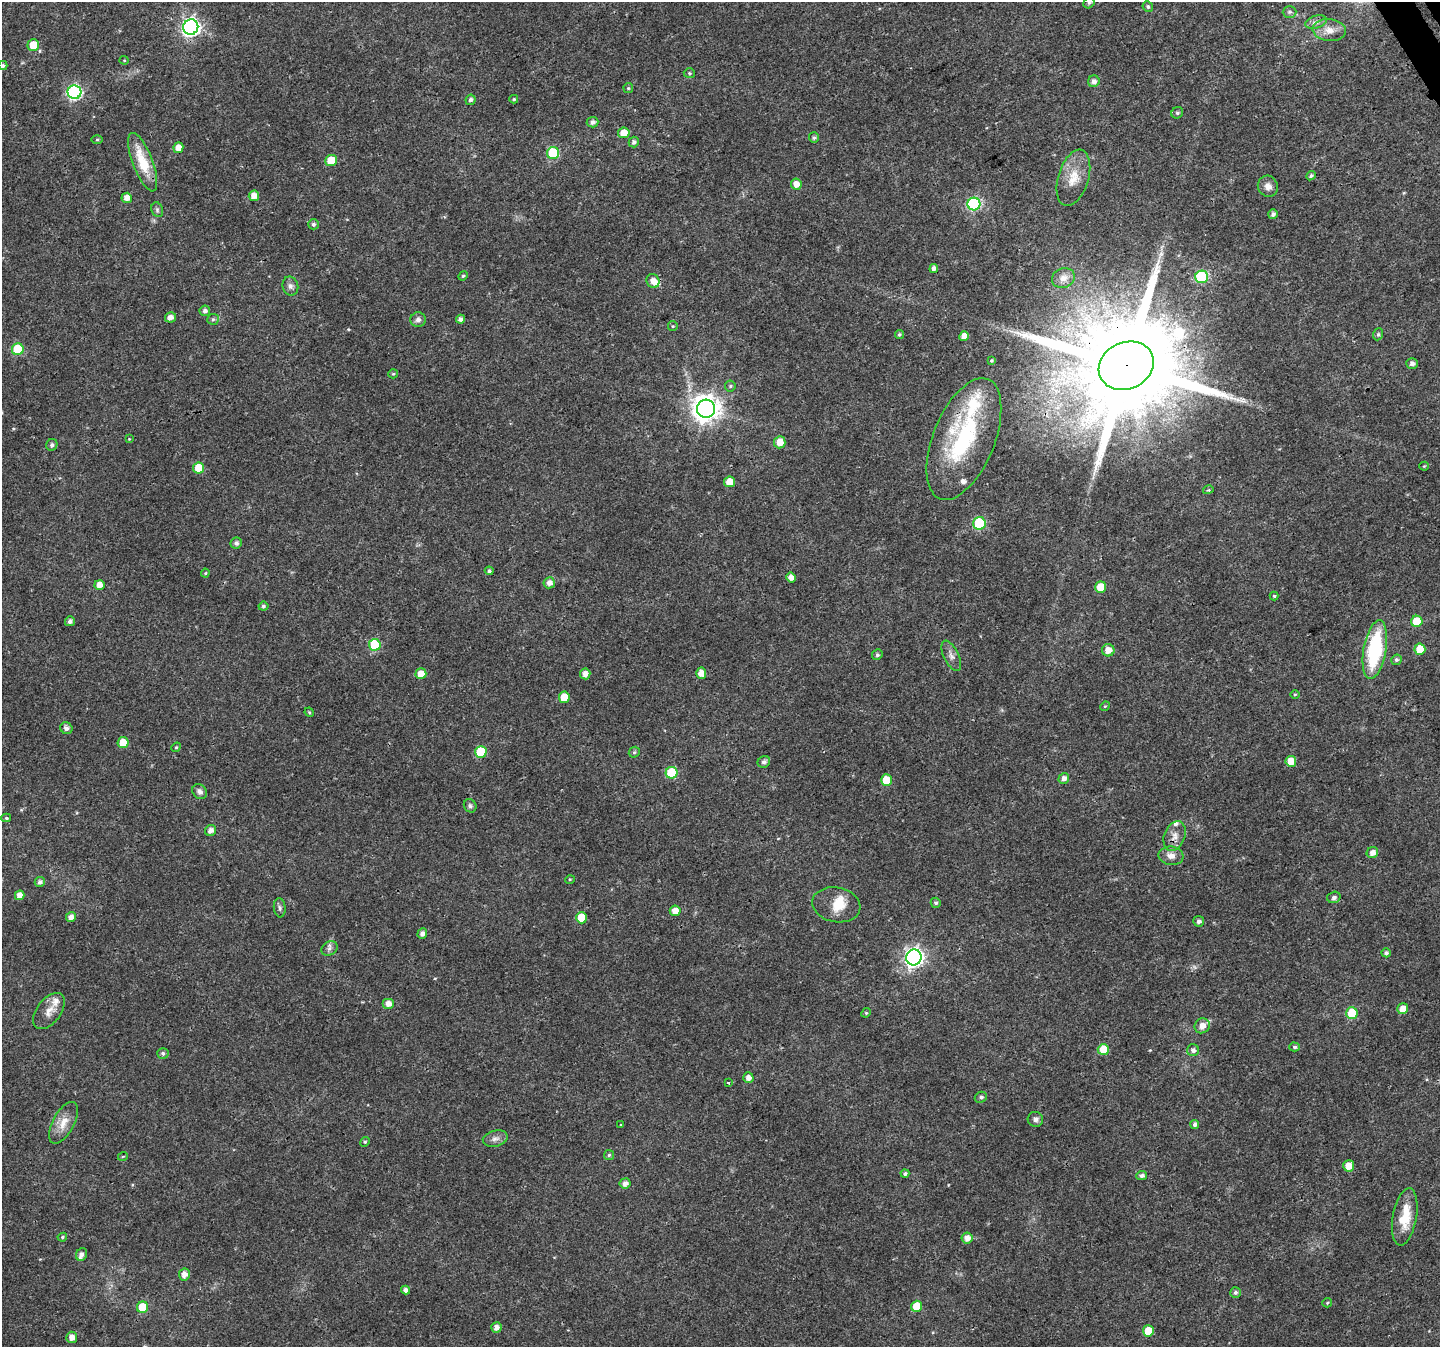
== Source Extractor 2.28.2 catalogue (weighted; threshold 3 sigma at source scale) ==
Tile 10 of 4 x 4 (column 2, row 3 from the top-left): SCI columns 1512-2949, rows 1575-2919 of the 5896 x 5790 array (HDU 1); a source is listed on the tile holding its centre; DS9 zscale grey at full resolution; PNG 1442 x 1349 px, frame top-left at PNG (2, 2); each listed source drawn as its Kron ellipse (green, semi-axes under 4 px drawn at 4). Shown black and unused: <1% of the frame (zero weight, under 3 of 4 exposures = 6% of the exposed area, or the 3 px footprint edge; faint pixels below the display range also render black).
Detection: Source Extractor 2.28.2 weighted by HDU 2 'WHT'; one run over the whole footprint, this tile lists its part. Background 0.0134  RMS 0.0028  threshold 0.0125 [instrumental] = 3 sigma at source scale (4.5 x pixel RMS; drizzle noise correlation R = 1.50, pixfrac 1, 0.0396/0.0396 arcsec/px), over >= 5 px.
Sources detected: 168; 7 inside a brighter listed object's ellipse — not listed separately; the other 161 listed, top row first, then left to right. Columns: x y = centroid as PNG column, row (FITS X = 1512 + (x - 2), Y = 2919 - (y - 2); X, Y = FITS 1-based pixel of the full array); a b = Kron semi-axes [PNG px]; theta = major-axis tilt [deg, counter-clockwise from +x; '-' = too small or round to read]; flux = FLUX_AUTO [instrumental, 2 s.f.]
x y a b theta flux
1089 3 6 5 - 0.49
1148 7 5 5 - 0.53
1289 12 7 6 - 0.67
1316 22 11 6 15 1.3
191 27 7 7 - 100
1329 30 16 11 -5 3.2
33 45 6 6 - 5
124 60 4 4 - 0.28
3 66 4 4 - 0.58
689 73 6 5 - 0.42
1094 81 6 5 - 1.2
628 88 5 5 - 0.37
74 92 7 6 - 54
514 99 4 4 - 0.39
470 100 5 5 - 0.76
1177 113 6 5 - 0.55
592 122 6 5 - 1
624 133 6 5 - 3.5
814 138 5 5 - 0.57
97 140 5 3 - 0.3
634 142 5 5 - 0.77
178 148 5 5 - 2.5
553 153 6 6 - 19
331 160 6 5 - 7.6
143 162 31 10 -69 8.8
1311 176 5 4 - 0.57
1073 178 29 15 73 6.2
796 184 6 5 - 2.5
1268 186 11 10 - 1.8
254 196 5 5 - 2.5
127 198 5 5 - 2
974 204 6 6 - 33
157 210 7 5 -71 0.6
1273 214 5 5 - 0.86
313 224 5 5 - 0.65
934 269 4 4 - 1
463 276 5 4 - 0.33
1202 277 6 6 - 25
1063 278 12 9 24 2
653 281 7 6 - 2.2
290 286 9 8 - 1.2
205 311 5 5 - 1
170 317 5 5 - 1.5
213 319 6 5 - 0.56
460 319 4 4 - 1.1
418 320 7 7 - 1.2
673 326 5 5 - 0.33
899 334 4 4 - 0.44
1378 334 6 5 - 0.46
964 336 5 4 - 2.1
18 349 6 6 - 13
991 361 4 4 - 0.35
1412 364 5 5 - 1.1
1126 366 28 23 25 8200
393 374 5 4 - 0.3
730 386 5 5 - 0.48
706 409 9 9 - 290
129 439 3 3 - 0.2
964 439 64 30 68 34
780 442 6 5 - 3.3
52 445 6 5 - 0.84
1424 466 4 4 - 0.28
199 468 5 5 - 6.8
730 482 5 5 - 4.7
1208 490 5 3 - 0.29
979 523 6 6 - 22
236 543 6 5 - 0.87
489 571 4 4 - 0.62
205 573 4 4 - 0.29
791 577 5 4 - 1.7
549 583 5 5 - 1.6
100 585 5 5 - 2.4
1101 587 5 5 - 5.4
1274 596 4 4 - 0.35
263 606 5 4 - 0.52
70 621 5 4 - 1.1
1417 621 6 5 - 7
375 645 6 6 - 14
1420 649 5 5 - 6.6
1108 650 6 6 - 2.5
1375 650 30 11 80 25
877 655 5 5 - 0.57
951 656 16 7 -64 1.5
1396 660 5 5 - 0.61
701 673 5 5 - 2.4
421 674 5 5 - 3.6
585 674 5 5 - 1.7
1295 694 5 3 - 0.26
564 697 5 5 - 4.7
1105 706 5 4 - 0.29
309 712 5 4 - 0.31
66 728 6 5 - 1.1
123 743 5 5 - 4.4
176 747 5 4 - 0.36
481 752 6 6 - 13
634 752 6 5 - 0.4
1291 761 5 5 - 4.5
764 762 6 5 - 0.88
672 773 6 6 - 13
1064 778 5 5 - 1.3
886 780 5 5 - 5.3
200 792 8 6 -49 1.1
470 806 7 6 - 0.64
6 818 5 4 - 0.39
211 830 6 5 - 1.5
1175 836 15 10 69 2.4
1372 853 6 5 - 1.8
1171 856 12 9 -8 2
570 879 5 3 - 0.25
40 882 5 5 - 0.98
20 895 5 4 - 2.3
1334 897 7 5 17 0.87
936 903 5 5 - 0.54
836 905 24 17 -12 5.2
280 908 9 6 -83 0.76
675 911 5 5 - 2.9
71 917 5 4 - 1.5
581 918 5 5 - 8.3
1199 921 5 5 - 0.9
422 934 5 4 - 1.2
329 948 9 6 36 0.94
1386 953 4 4 - 0.63
914 957 8 7 - 120
388 1004 6 5 - 2.1
1403 1009 5 5 - 3.2
49 1011 21 12 53 3
866 1013 5 4 - 0.34
1352 1013 6 5 - 9.8
1202 1026 8 7 - 2.2
1295 1047 5 4 - 0.55
1103 1050 5 5 - 6.8
1193 1050 6 6 - 1.1
163 1053 5 5 - 0.66
748 1078 5 5 - 1.6
728 1083 4 3 - 0.26
981 1097 6 5 - 0.67
1035 1119 8 7 - 1
63 1123 23 11 61 3.7
1195 1124 4 4 - 0.88
621 1125 3 3 - 0.2
495 1139 12 8 12 1.5
365 1142 5 4 - 0.38
609 1155 5 5 - 0.46
123 1156 5 3 - 0.22
1349 1166 5 5 - 3.2
905 1174 4 4 - 0.55
1142 1176 5 4 - 0.83
625 1183 5 5 - 1.5
1405 1217 29 12 80 7.8
62 1237 5 4 - 0.38
967 1238 5 5 - 1.8
82 1254 6 5 - 1
184 1274 6 5 - 2.1
406 1290 4 4 - 1.3
1235 1292 5 5 - 0.65
1327 1303 5 4 - 0.34
917 1306 6 5 - 5.6
143 1307 6 5 - 8.7
496 1327 5 5 - 1.6
1148 1331 5 5 - 5.7
72 1337 5 5 - 1.9
Overlapping masked pixels (flux is a lower limit): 2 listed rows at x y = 1126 366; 964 439
Isophote crosses this tile's border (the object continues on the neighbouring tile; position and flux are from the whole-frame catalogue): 1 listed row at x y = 3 66